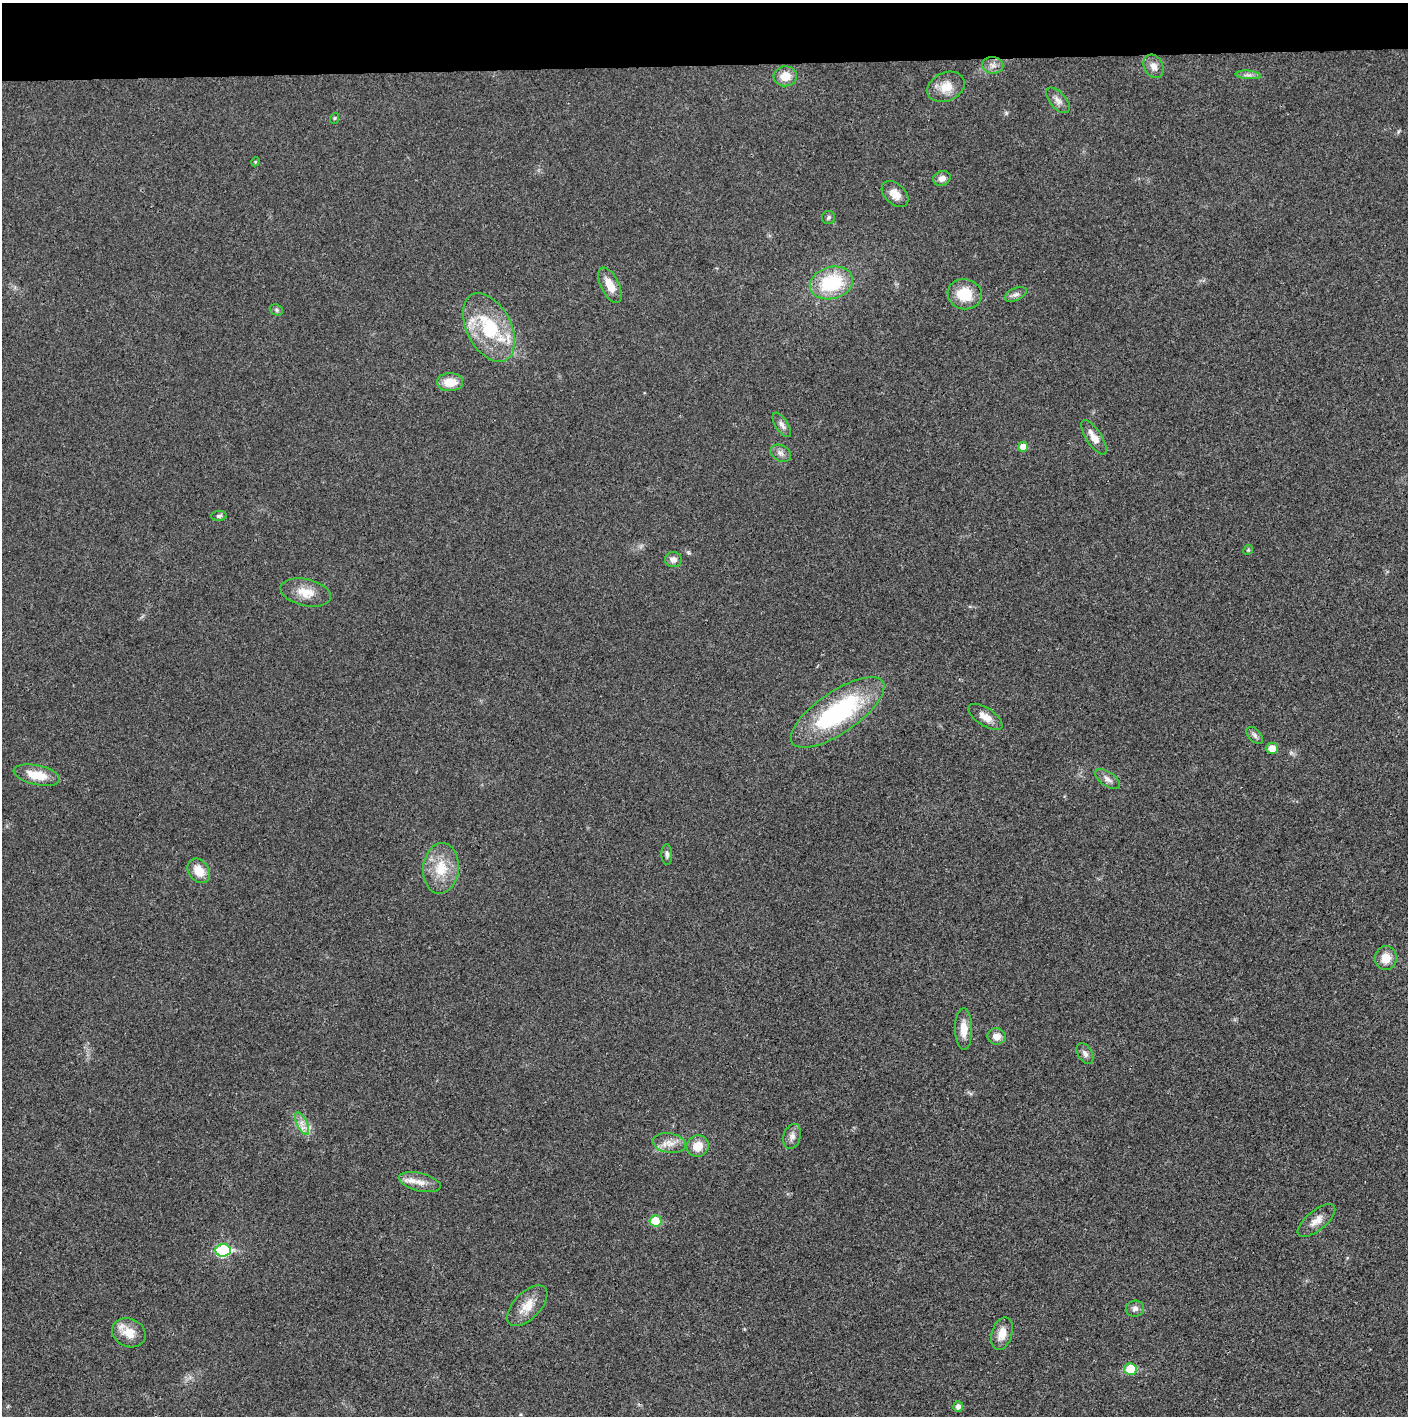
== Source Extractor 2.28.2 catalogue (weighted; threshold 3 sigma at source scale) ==
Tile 2 of 3 x 3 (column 2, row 1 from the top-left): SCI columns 1423-2828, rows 2834-4247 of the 4234 x 4247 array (HDU 1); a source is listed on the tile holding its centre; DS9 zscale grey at full resolution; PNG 1410 x 1418 px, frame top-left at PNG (2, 3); each listed source drawn as its Kron ellipse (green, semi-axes under 4 px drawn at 4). Shown black and unused: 4% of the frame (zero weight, under 3 of 4 exposures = <1% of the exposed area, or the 3 px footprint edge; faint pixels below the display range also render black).
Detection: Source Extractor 2.28.2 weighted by HDU 2 'WHT'; one run over the whole footprint, this tile lists its part. Background 0.0193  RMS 0.005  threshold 0.0224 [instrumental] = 3 sigma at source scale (4.5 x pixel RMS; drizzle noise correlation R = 1.50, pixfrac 1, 0.05/0.05 arcsec/px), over >= 5 px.
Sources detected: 53; all 53 listed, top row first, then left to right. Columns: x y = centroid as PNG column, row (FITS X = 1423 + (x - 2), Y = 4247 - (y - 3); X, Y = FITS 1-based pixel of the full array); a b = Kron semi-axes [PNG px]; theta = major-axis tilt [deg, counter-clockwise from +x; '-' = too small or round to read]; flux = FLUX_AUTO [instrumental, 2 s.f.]
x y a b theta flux
993 65 10 8 -8 2.6
1154 66 12 9 -62 3.6
1248 75 12 3 -5 1.6
785 76 12 10 6 7
946 87 19 14 24 7.6
1058 100 15 8 -48 3.1
335 118 5 3 - 0.53
255 162 4 3 - 0.5
942 178 9 7 21 2.8
895 194 15 10 -43 5.1
829 217 6 6 - 1.1
831 283 22 16 15 31
610 285 19 9 -64 6.9
965 294 17 15 -10 13
1016 294 12 6 25 2
276 310 7 5 -23 0.99
489 327 37 22 -63 33
450 382 13 9 0 8.4
782 425 14 6 -57 2.2
1094 437 20 7 -57 5.3
1023 447 5 5 - 5.8
781 453 11 8 -29 2.3
219 516 8 5 2 1.1
1248 550 5 4 - 0.61
673 559 8 7 - 2.6
306 593 25 13 -13 8.6
838 712 55 20 34 68
985 717 19 8 -33 5
1255 735 10 6 -46 1.6
1272 748 6 5 - 4.9
37 775 23 9 -13 11
1108 779 14 7 -35 2.6
667 854 10 5 -89 1.4
441 868 25 18 84 14
199 871 13 10 -54 7.7
1386 958 12 10 82 6.4
964 1029 21 8 -89 6.4
997 1036 9 8 - 3.8
1085 1053 11 7 -59 2
302 1123 12 5 -63 3
792 1136 13 8 72 2.8
669 1143 17 10 -10 5
698 1146 11 10 - 7.1
420 1182 21 9 -14 5.5
655 1221 6 5 - 14
1316 1221 23 10 39 4.9
223 1250 7 6 - 52
527 1306 25 13 46 8.6
1135 1309 9 8 - 2
129 1333 17 14 -24 8.1
1002 1334 17 10 73 6.3
1130 1369 6 6 - 13
958 1406 5 5 - 2